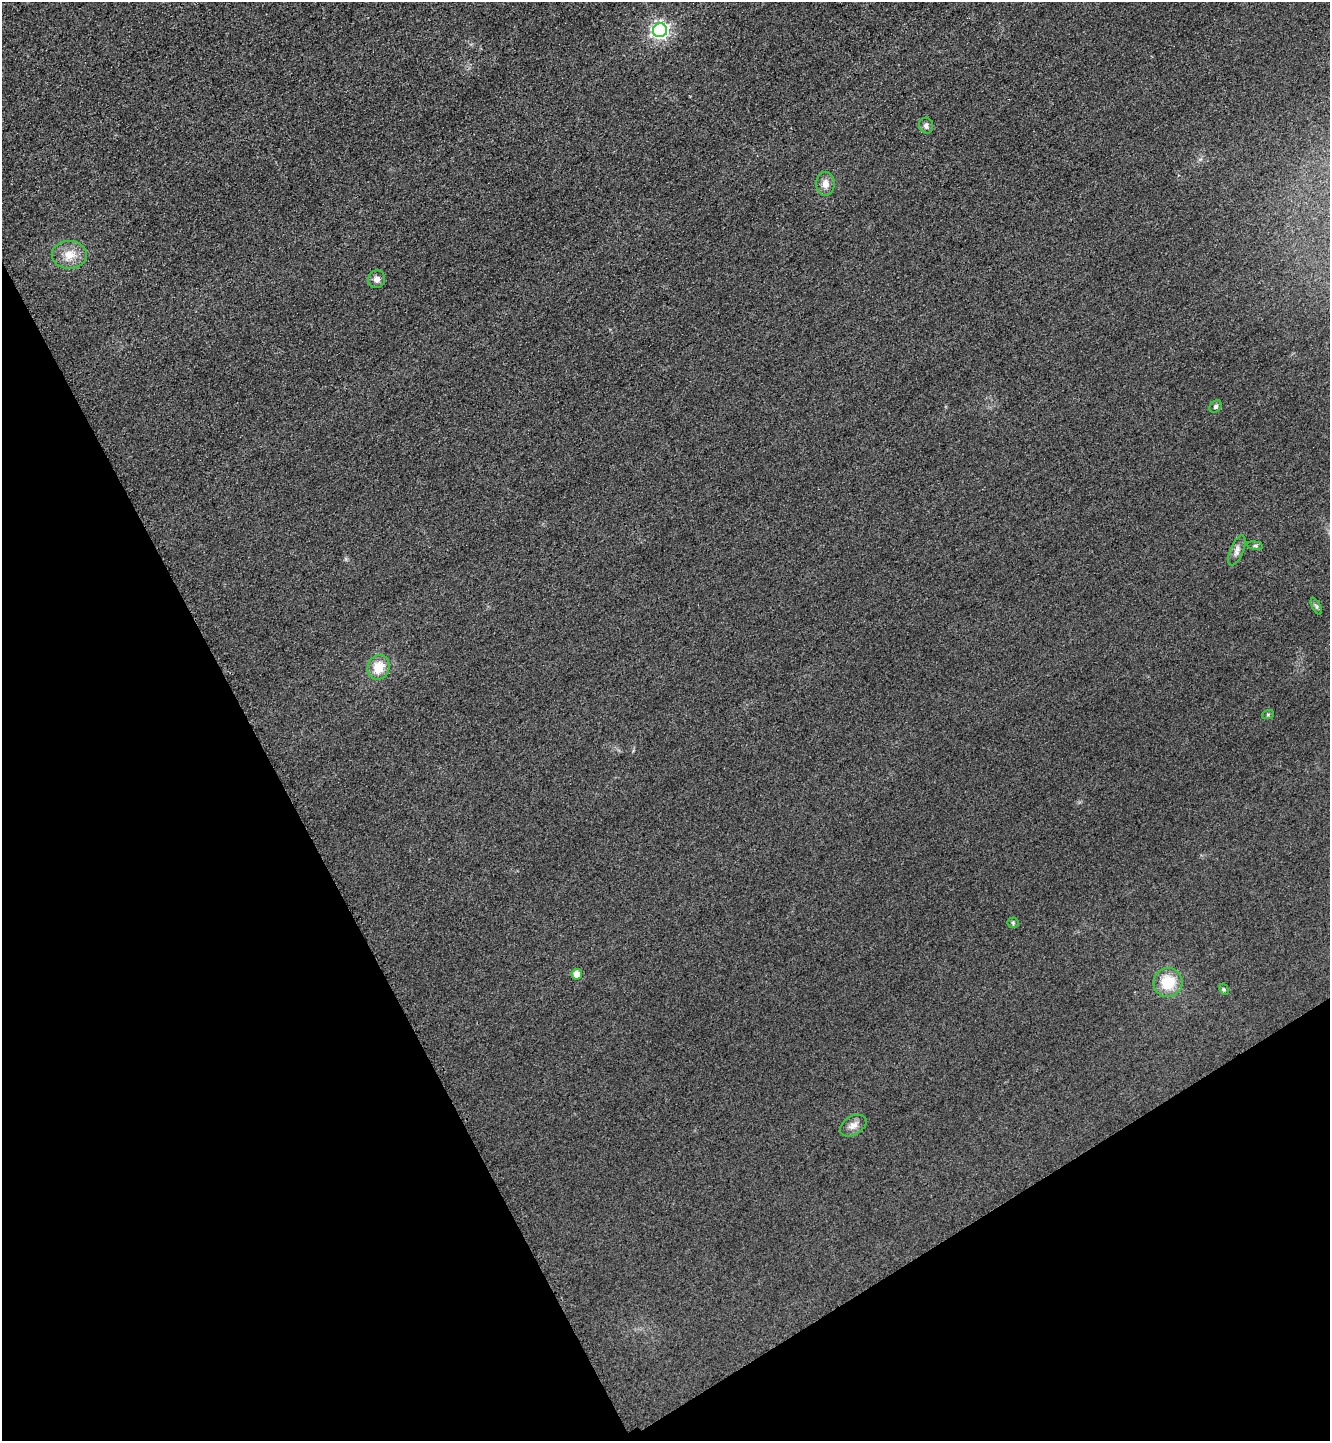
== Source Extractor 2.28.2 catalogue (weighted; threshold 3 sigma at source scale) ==
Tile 14 of 4 x 4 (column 2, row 4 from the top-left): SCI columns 1507-2834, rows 31-1469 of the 5808 x 5817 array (HDU 1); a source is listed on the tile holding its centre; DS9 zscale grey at full resolution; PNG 1332 x 1443 px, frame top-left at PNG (2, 2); each listed source drawn as its Kron ellipse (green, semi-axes under 4 px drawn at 4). Shown black and unused: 28% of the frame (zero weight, under 3 of 4 exposures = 3% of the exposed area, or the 3 px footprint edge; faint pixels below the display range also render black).
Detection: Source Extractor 2.28.2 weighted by HDU 2 'WHT'; one run over the whole footprint, this tile lists its part. Background 0.0837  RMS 0.017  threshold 0.0763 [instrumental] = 3 sigma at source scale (4.5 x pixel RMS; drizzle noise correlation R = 1.50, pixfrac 1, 0.05/0.05 arcsec/px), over >= 5 px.
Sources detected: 16; all 16 listed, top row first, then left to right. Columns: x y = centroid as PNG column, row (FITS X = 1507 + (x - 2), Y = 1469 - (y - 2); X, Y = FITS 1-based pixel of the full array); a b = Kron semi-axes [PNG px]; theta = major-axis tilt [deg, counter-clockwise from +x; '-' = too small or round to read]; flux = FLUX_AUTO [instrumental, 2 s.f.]
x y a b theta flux
660 30 7 7 - 540
926 126 8 7 - 5.5
825 184 12 9 -89 13
69 255 17 14 0 25
377 279 9 8 - 8.2
1216 406 7 5 45 3.6
1255 546 8 4 -8 3
1237 550 16 6 67 8.6
1316 606 9 4 -60 3.4
379 667 12 11 - 31
1268 714 6 4 19 2.1
1013 923 5 5 - 2.5
577 974 5 5 - 19
1168 982 14 14 - 47
1224 989 6 4 -59 2.1
853 1126 14 9 31 12